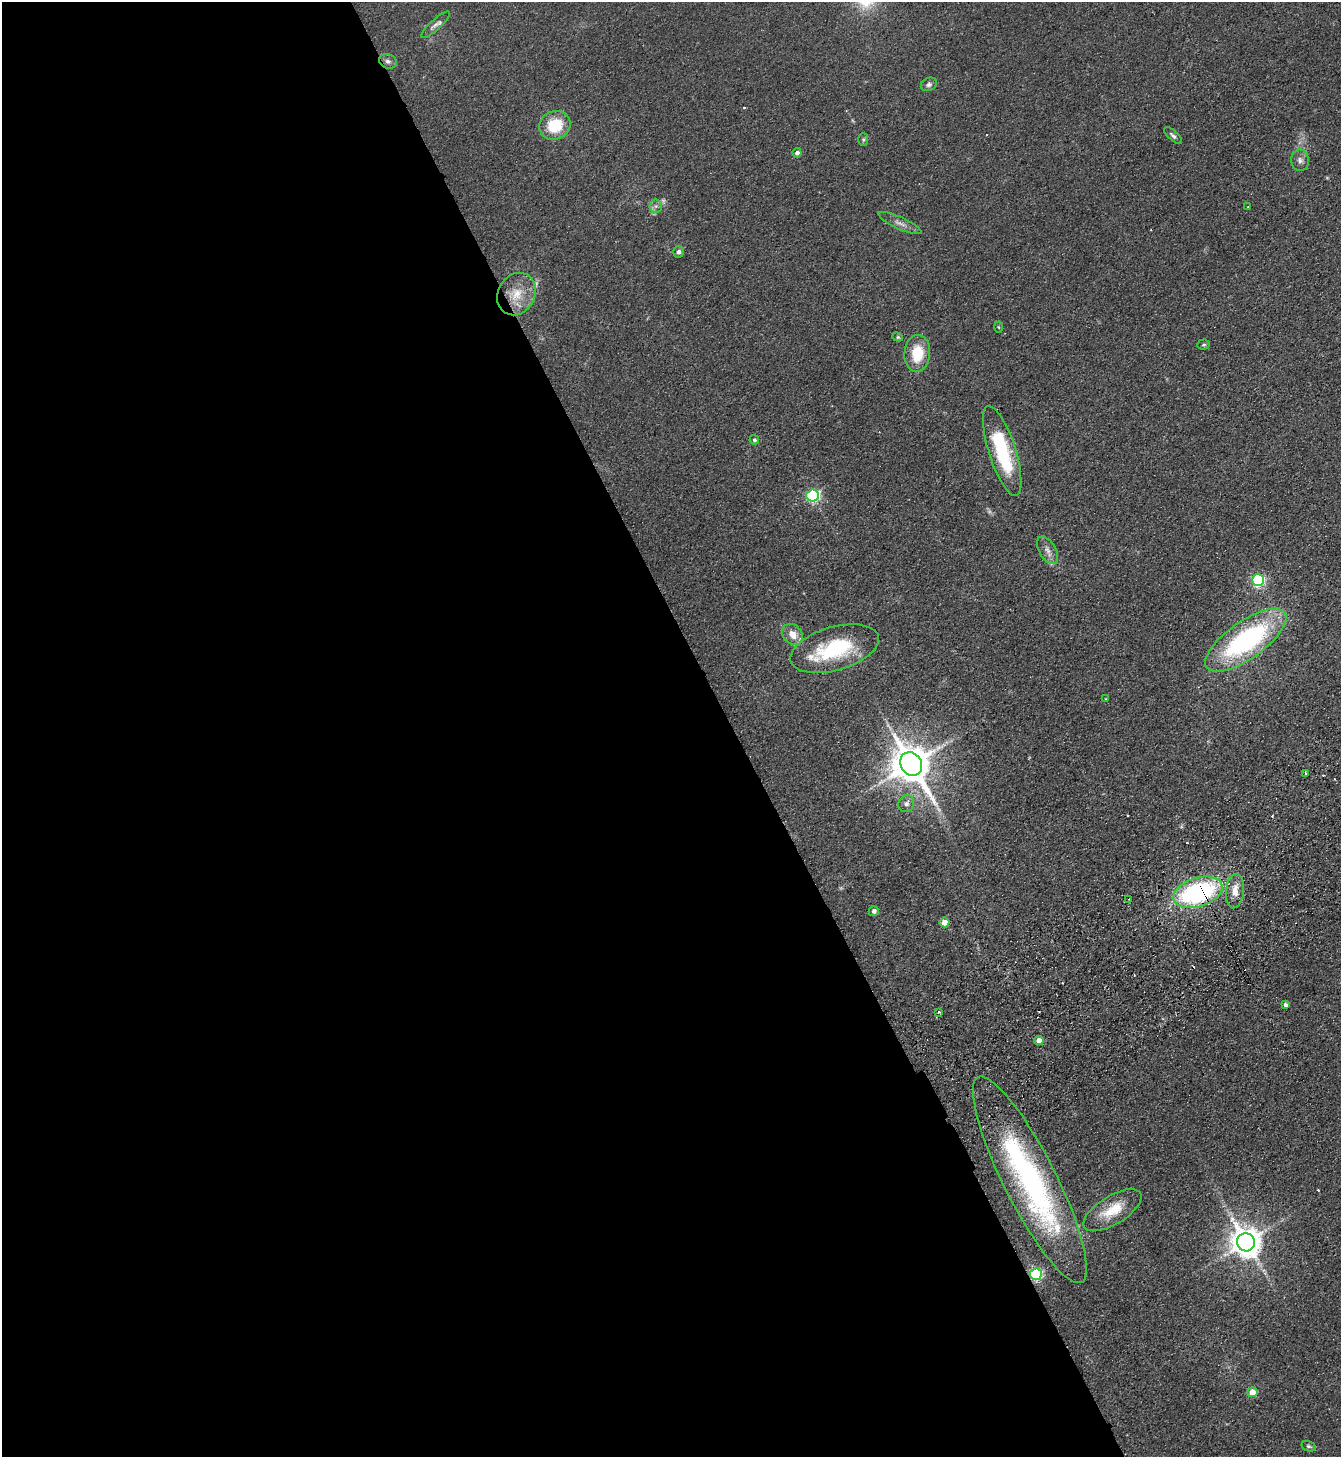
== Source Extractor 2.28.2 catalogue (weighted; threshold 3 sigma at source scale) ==
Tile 9 of 4 x 4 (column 1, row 3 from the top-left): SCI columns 329-1667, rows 1506-2960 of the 5875 x 5919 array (HDU 1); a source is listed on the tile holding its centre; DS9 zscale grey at full resolution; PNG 1343 x 1459 px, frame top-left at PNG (2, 2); each listed source drawn as its Kron ellipse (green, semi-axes under 4 px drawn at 4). Shown black and unused: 55% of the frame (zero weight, under 2 of 3 exposures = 3% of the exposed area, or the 3 px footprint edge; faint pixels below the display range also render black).
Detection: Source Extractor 2.28.2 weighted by HDU 2 'WHT'; one run over the whole footprint, this tile lists its part. Background 0.0653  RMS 0.0095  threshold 0.0429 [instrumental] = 3 sigma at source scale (4.5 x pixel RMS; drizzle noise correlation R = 1.50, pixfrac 1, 0.05/0.05 arcsec/px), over >= 5 px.
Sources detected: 56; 5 too faint to see at this stretch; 6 cosmic-ray / hot-pixel residue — neither listed nor drawn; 2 inside a brighter listed object's ellipse — not listed separately; the other 43 listed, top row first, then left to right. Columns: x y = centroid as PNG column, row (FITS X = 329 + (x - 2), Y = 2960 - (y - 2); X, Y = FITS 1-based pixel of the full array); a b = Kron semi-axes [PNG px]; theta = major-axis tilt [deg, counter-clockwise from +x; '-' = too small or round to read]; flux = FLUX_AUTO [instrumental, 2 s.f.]
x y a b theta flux
435 25 19 5 42 4.1
388 61 9 7 -18 3.2
929 84 8 6 25 2.9
555 125 16 14 25 34
1173 135 11 4 -41 2.6
863 139 6 5 - 1.7
797 153 4 4 - 4.1
1300 160 10 9 - 4.9
656 206 7 6 - 3.1
1248 207 2 2 - 0.6
900 223 23 6 -24 5.8
678 252 6 5 - 2.5
516 294 22 18 61 24
998 327 5 3 - 1
898 337 5 4 - 1.2
1204 344 6 5 - 1.6
917 353 18 13 87 30
754 440 5 4 - 2.2
1002 451 47 13 -72 74
813 495 6 6 - 160
1047 550 15 8 -60 6.4
1258 580 6 6 - 140
792 634 12 9 -46 11
1246 640 48 18 35 180
835 649 45 22 16 75
1105 699 3 3 - 0.91
911 764 12 10 -55 3100
1305 773 4 3 - 1
906 804 8 7 - 4.5
1235 891 17 9 85 12
1198 892 25 14 18 180
1129 899 2 2 - 0.72
874 911 5 5 - 3.5
944 922 5 5 - 13
1285 1005 4 4 - 2.6
939 1012 4 3 - 1.4
1039 1040 5 4 - 8.9
1030 1180 115 26 -63 240
1113 1210 33 14 31 27
1246 1242 9 9 - 1700
1036 1274 6 6 - 150
1252 1392 5 4 - 20
1308 1446 7 5 -17 1.9
Overlapping masked pixels (flux is a lower limit): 3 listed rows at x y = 1198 892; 1030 1180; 1036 1274